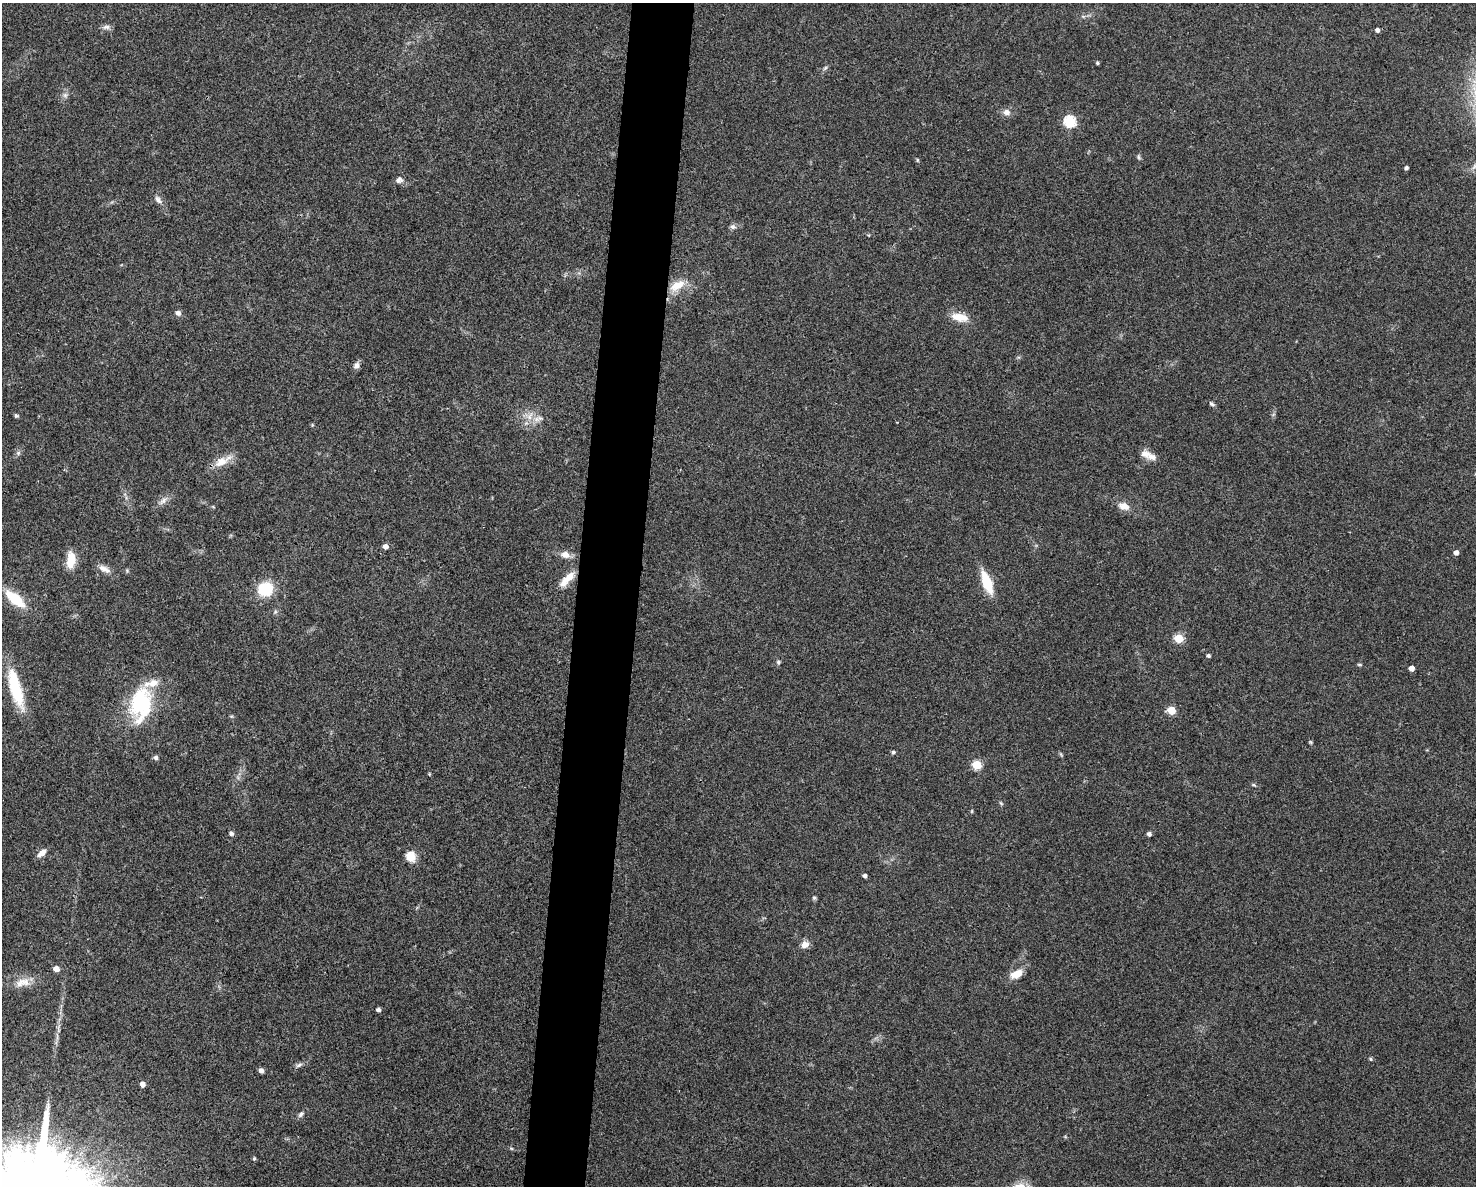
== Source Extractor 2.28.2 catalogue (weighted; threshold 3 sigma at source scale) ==
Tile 8 of 3 x 4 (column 2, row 3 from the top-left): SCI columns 1701-3174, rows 1186-2369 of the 4759 x 4740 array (HDU 1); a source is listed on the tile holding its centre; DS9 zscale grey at full resolution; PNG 1478 x 1188 px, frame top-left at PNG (2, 3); no overlay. Shown black and unused: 4% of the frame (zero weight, under 3 of 4 exposures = <1% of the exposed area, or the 3 px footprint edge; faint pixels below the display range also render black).
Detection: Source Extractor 2.28.2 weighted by HDU 2 'WHT'; one run over the whole footprint, this tile lists its part. Background 0.0622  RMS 0.0051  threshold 0.023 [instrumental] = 3 sigma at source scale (4.5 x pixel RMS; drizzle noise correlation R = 1.50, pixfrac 1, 0.05/0.05 arcsec/px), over >= 5 px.
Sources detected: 76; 1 inside a brighter object's white glare — not listed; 3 inside a brighter listed object's ellipse — not listed separately; the other 72 listed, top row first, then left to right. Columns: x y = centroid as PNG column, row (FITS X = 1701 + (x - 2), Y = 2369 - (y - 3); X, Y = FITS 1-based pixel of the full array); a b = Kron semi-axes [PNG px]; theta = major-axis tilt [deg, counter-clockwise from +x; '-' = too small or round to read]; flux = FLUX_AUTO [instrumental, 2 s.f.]
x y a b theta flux
106 27 11 6 1 1.9
1377 30 5 4 - 1.6
1097 63 4 3 - 0.81
825 68 7 4 45 0.94
65 95 8 6 -90 1.6
1007 112 9 7 -10 3
1070 121 6 5 - 57
1139 157 7 5 -61 0.88
917 160 5 3 - 0.55
1475 166 12 6 55 2.1
1406 168 4 3 - 1.3
399 180 10 8 27 2.1
158 200 12 7 -49 2.5
733 227 8 6 -21 1.5
677 285 23 12 31 9.1
178 313 7 6 - 1.9
960 317 22 10 -11 7.6
356 365 8 7 - 2.3
1212 404 8 5 -35 1.1
16 416 5 4 - 0.82
530 416 12 7 64 3.8
538 419 15 7 14 3.6
18 453 6 6 - 1.2
1145 454 13 11 -8 3.8
222 461 27 10 27 7.4
163 500 16 7 42 3
1124 506 14 9 -20 4.7
385 546 5 4 - 3
1456 553 4 4 - 2.4
565 555 12 8 -18 4
71 560 17 9 86 11
104 569 17 8 -25 3.6
569 576 15 10 40 5.9
987 582 24 9 -69 17
265 589 14 13 - 20
15 599 21 9 -40 19
275 612 6 4 45 0.82
1179 638 5 5 - 25
1208 656 4 4 - 1.2
778 662 6 6 - 0.95
1359 665 7 3 -8 0.62
1411 668 4 4 - 4
15 688 43 11 -74 28
140 702 39 21 75 40
1171 710 5 5 - 19
1310 742 5 4 - 0.59
893 752 5 4 - 1.1
156 758 6 6 - 1.2
977 765 5 5 - 25
429 774 4 4 - 0.46
1253 785 7 4 -8 0.74
1001 803 6 4 -45 0.68
972 811 5 3 - 0.48
231 833 6 5 - 1.2
1149 834 4 4 - 2
42 853 12 6 40 3.6
411 857 14 12 -59 5.6
865 876 4 3 - 1.7
814 898 6 5 - 0.82
805 944 9 8 - 3.9
56 969 5 4 - 5
1016 974 16 9 22 6.9
22 982 25 12 13 7.6
378 1010 4 4 - 1.7
57 1036 14 2 90 1.7
1371 1059 6 4 -29 0.76
299 1065 9 5 25 1.4
261 1071 6 5 - 1.7
142 1084 5 4 - 3.2
301 1114 9 6 46 1.5
511 1148 6 4 -19 0.63
254 1159 5 4 - 0.8
Isophote crosses this tile's border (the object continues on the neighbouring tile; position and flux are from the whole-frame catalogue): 1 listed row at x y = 1475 166